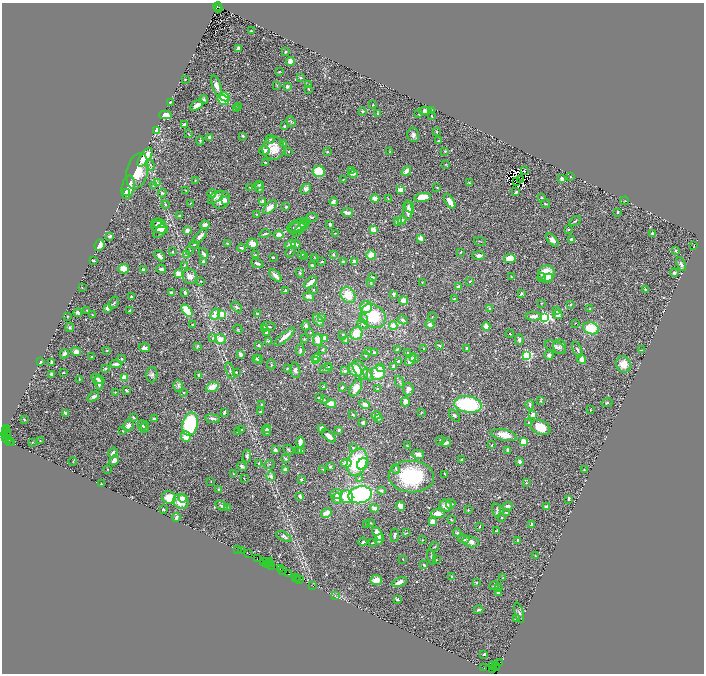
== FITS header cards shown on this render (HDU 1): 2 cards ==
NAXIS1  =                 1404
NAXIS2  =                 1343

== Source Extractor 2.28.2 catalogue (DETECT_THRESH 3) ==
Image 1404 x 1343 px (HDU 1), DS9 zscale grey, zoomed out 1/2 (1 PNG px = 2 x 2 image px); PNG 706 x 676 px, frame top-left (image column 1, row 1342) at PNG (2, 3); each listed source drawn as its Kron ellipse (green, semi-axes under 4 px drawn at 4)
Background 1.14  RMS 0.031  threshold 0.0936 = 3 sigma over >= 5 px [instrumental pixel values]
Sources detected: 647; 52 cannot appear on this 1/2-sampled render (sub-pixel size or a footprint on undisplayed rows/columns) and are neither listed nor drawn; of the other 595, the 500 brightest by FLUX_AUTO listed and drawn (95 fainter detections omitted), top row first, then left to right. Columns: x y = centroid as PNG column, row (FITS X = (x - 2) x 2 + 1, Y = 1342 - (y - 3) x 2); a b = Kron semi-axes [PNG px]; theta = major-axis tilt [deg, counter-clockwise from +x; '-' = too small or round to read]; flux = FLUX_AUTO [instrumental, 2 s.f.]
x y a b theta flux
217 7 4 3 - 650
218 8 2 1 - 280
251 31 2 2 - 5.3
238 48 4 2 - 9.5
286 52 2 2 - 5.3
290 61 4 3 - 48
279 72 3 2 - 4.5
300 77 4 3 - 4.9
185 79 3 2 - 6
277 85 3 2 - 3.3
308 85 4 2 - 4
216 86 11 4 -71 31
287 87 3 3 - 16
309 89 3 2 - 5.5
225 97 5 4 - 96
204 99 4 3 - 7.5
223 100 6 4 -37 160
170 102 2 2 - 4.5
197 105 7 3 29 39
373 105 3 2 - 4.9
238 106 4 2 - 4.3
236 108 3 3 - 6.6
432 110 4 2 - 3.3
363 111 3 2 - 8.9
425 111 6 3 0 33
377 114 3 2 - 6.3
419 114 3 3 - 6.5
165 115 6 4 1 35
432 116 3 2 - 3.6
291 122 5 3 - 8.6
184 124 2 2 - 60
284 126 4 3 - 6
156 130 4 3 - 84
436 132 3 2 - 5.1
188 134 4 2 - 2.9
413 135 7 6 - 19
243 136 3 2 - 7.8
209 137 3 3 - 14
270 139 4 4 - 7.4
439 140 4 3 - 4.4
200 141 4 3 - 5.4
284 143 3 3 - 10
273 148 11 11 - 100
264 150 5 4 - 21
288 151 2 2 - 3.6
445 151 3 2 - 4.4
327 152 2 2 - 13
390 152 3 2 - 3.5
145 157 11 5 55 130
265 162 2 2 - 8.1
150 164 6 2 -70 6.2
446 164 3 3 - 4.5
137 171 18 10 76 130
352 171 2 2 - 3.2
406 171 5 3 - 34
524 171 3 1 - 7.4
319 172 6 5 - 150
353 174 4 3 - 19
570 177 2 2 - 5.6
343 179 2 2 - 3
520 179 2 1 - 4.2
562 179 3 3 - 15
195 180 3 2 - 4.3
516 182 2 1 - 4.1
157 183 4 1 - 3.4
469 183 4 3 - 6.6
259 185 4 2 - 12
153 186 3 2 - 3.1
128 187 12 6 79 82
250 187 2 2 - 4
259 187 5 3 - 11
437 187 2 2 - 3.8
306 189 5 4 - 20
186 190 3 3 - 4.3
401 190 4 2 - 57
516 192 4 2 - 8.5
126 193 2 2 - 47
162 193 4 4 - 6.6
212 194 4 3 - 11
215 197 9 4 39 16
423 197 8 4 10 110
375 198 4 3 - 39
542 198 3 2 - 8.4
388 199 3 2 - 4.2
221 200 9 8 - 77
225 200 4 3 - 9.6
263 201 2 2 - 49
625 201 4 2 - 3
333 202 4 3 - 24
450 202 8 4 -58 40
190 204 3 2 - 4.3
545 204 4 2 - 5.9
166 205 4 3 - 5.6
270 207 8 4 45 49
286 207 2 2 - 10
410 207 6 4 -66 12
408 210 9 5 -90 35
347 212 6 3 -7 28
617 212 2 2 - 9.4
257 214 2 2 - 3.5
179 216 3 2 - 9.9
312 217 6 3 1 6.8
402 220 4 3 - 9.4
575 221 6 2 32 6.3
398 222 3 3 - 23
159 223 7 5 -9 19
304 224 3 3 - 3.7
330 224 3 2 - 13
205 225 5 4 - 23
299 225 12 5 19 22
159 227 9 5 -24 30
298 227 11 5 19 31
569 229 2 2 - 7.3
187 230 3 3 - 27
299 230 8 4 46 17
373 230 4 3 - 52
160 231 8 5 49 30
335 233 2 2 - 3.1
265 234 5 2 - 10
652 234 4 3 - 11
279 235 5 4 - 28
110 236 3 2 - 19
200 236 9 3 45 33
421 238 3 3 - 32
571 239 3 3 - 11
552 240 8 4 -49 20
480 241 6 2 -11 3.8
227 243 3 2 - 5.3
253 244 5 5 - 43
290 244 6 3 32 31
296 244 4 2 - 31
99 245 6 4 63 32
194 245 4 3 - 6.5
694 246 3 2 - 3.7
241 248 4 3 - 6.6
190 250 3 2 - 4.2
676 251 4 3 - 6.7
172 252 2 2 - 6.9
290 252 5 1 - 3.6
460 252 3 2 - 3.2
203 253 6 2 -52 15
333 254 3 3 - 8.1
186 255 3 3 - 4.5
255 255 3 3 - 4
302 255 2 2 - 4.7
371 255 5 4 - 64
160 256 6 3 -47 33
304 256 2 2 - 6.9
479 256 6 4 -2 17
273 257 2 2 - 3.6
315 258 3 2 - 3.6
510 258 6 4 9 63
93 260 2 2 - 11
203 262 2 2 - 16
322 262 3 2 - 4.6
343 262 3 3 - 14
354 262 3 3 - 26
257 263 6 3 -24 12
681 264 7 4 -65 12
184 265 3 2 - 3
312 265 2 2 - 15
123 269 5 4 - 64
161 269 5 3 - 16
143 270 3 3 - 43
300 273 4 3 - 7.6
674 273 4 4 - 11
178 274 4 3 - 84
546 274 8 8 - 120
190 276 7 7 - 37
275 276 8 3 -48 34
372 277 3 2 - 21
511 277 2 2 - 3.4
542 277 4 4 - 11
547 278 6 4 34 33
201 281 2 2 - 3.4
470 281 4 2 - 4.5
311 282 8 3 40 31
371 282 4 3 - 6.9
422 282 3 2 - 3.5
459 287 3 2 - 25
82 288 3 2 - 4.3
645 289 2 2 - 6.5
314 290 2 2 - 4.2
286 291 2 2 - 12
185 292 3 2 - 12
172 293 4 3 - 26
521 293 3 3 - 9.1
394 294 3 2 - 14
348 295 8 7 - 84
131 297 3 3 - 7.1
309 297 5 4 - 24
454 299 2 2 - 3.8
404 301 5 4 - 40
114 303 6 3 61 7.4
541 303 3 2 - 4.2
570 305 3 2 - 4.7
237 307 6 3 -37 8.6
366 307 6 6 - 69
107 308 3 3 - 32
490 308 3 2 - 8.9
590 309 2 2 - 3.2
87 310 2 2 - 4.3
130 311 3 3 - 13
187 311 7 4 -50 110
556 311 4 3 - 20
78 313 4 3 - 20
257 313 3 2 - 11
215 314 6 4 60 63
92 315 3 2 - 3.9
222 315 4 3 - 110
558 315 5 4 - 19
67 316 2 2 - 3.5
373 316 13 11 -38 190
533 316 8 3 3 34
322 317 3 3 - 9.1
432 317 4 2 - 3.5
545 317 4 3 - 990
364 318 4 3 - 12
318 320 7 4 -48 18
403 320 5 3 - 9.2
575 323 2 2 - 3
363 324 6 3 -32 8.5
192 325 2 2 - 3.4
306 325 5 3 - 12
430 325 4 4 - 24
268 326 7 2 -12 10
393 326 4 4 - 47
70 327 4 3 - 7.3
486 327 4 4 - 41
264 328 3 3 - 8
591 328 8 6 -21 140
238 329 5 2 - 4.6
267 332 4 3 - 13
310 333 2 2 - 3.8
356 333 6 6 - 83
510 334 4 2 - 3.2
343 335 2 2 - 10
285 337 13 3 40 54
213 338 3 3 - 6.1
325 338 4 3 - 30
220 339 5 5 - 44
304 339 3 3 - 4.4
318 340 6 5 - 38
519 340 5 3 - 15
268 341 3 2 - 7.7
346 341 4 3 - 5.2
258 345 2 2 - 8.6
439 345 3 2 - 8.8
197 346 4 2 - 5.2
555 347 11 5 -24 19
560 347 7 6 - 14
144 348 5 4 - 17
423 348 2 2 - 3.8
467 348 3 3 - 18
397 349 2 2 - 7.9
300 350 6 3 88 11
323 350 3 2 - 8.1
577 350 8 3 -65 13
641 350 3 2 - 3.1
107 351 3 2 - 3.9
76 352 5 4 - 24
368 352 2 2 - 6.8
374 352 3 3 - 9.2
408 353 3 2 - 6.2
64 354 5 3 - 13
240 354 3 3 - 16
527 355 3 3 - 860
549 355 5 4 - 18
366 356 2 2 - 4
91 357 2 2 - 11
317 358 4 3 - 40
414 358 4 2 - 8.5
122 359 3 2 - 6.1
256 359 3 2 - 3.4
582 359 5 3 - 61
259 360 4 3 - 8.3
410 360 7 4 59 30
315 361 4 3 - 42
40 362 2 2 - 7.7
51 362 4 2 - 14
398 362 3 2 - 27
116 364 5 2 - 19
271 364 5 3 - 5.2
623 364 8 7 - 67
393 366 3 3 - 13
329 367 3 3 - 5
380 368 2 2 - 45
105 369 3 3 - 10
287 369 2 2 - 13
326 369 7 2 19 7.8
295 370 8 5 -78 17
355 370 7 5 -51 89
360 370 11 6 -57 51
230 371 8 3 -71 9.6
345 371 3 2 - 17
63 372 3 2 - 5
236 372 2 2 - 4.8
378 373 7 7 - 120
52 374 3 2 - 10
368 374 7 4 -61 12
152 375 7 5 90 17
199 375 3 2 - 9.9
124 378 4 4 - 47
79 379 3 2 - 2.9
98 379 7 3 -27 13
399 382 6 2 -66 6.4
99 383 7 3 -81 19
178 386 6 5 - 12
324 386 4 3 - 7.2
212 387 7 4 24 67
342 388 2 2 - 12
356 388 9 5 61 53
378 389 2 2 - 5.9
408 389 6 5 - 28
126 390 4 2 - 8.4
115 392 2 2 - 5.2
184 392 2 2 - 3.2
93 397 6 3 35 16
320 397 4 2 - 9.6
324 400 3 2 - 3.7
541 401 3 2 - 4.3
405 402 4 3 - 46
607 403 5 3 - 7.4
331 404 5 4 - 49
468 404 14 8 -7 490
262 405 3 2 - 6.2
365 405 5 4 - 27
530 405 5 2 - 11
590 410 3 1 - 3.8
224 412 3 2 - 8.4
260 412 2 2 - 16
66 413 4 2 - 15
421 413 3 2 - 3.7
353 414 3 2 - 7.5
376 415 5 3 - 27
454 415 7 4 -52 10
533 415 2 2 - 85
133 417 4 2 - 5.9
154 418 4 2 - 15
212 419 7 3 -7 12
378 419 3 2 - 3.5
24 420 2 2 - 6.7
363 422 3 3 - 15
529 422 3 2 - 5.1
190 424 12 7 77 630
128 426 6 5 - 27
142 426 5 3 - 7.8
145 427 6 4 72 12
540 427 10 7 -24 110
7 428 4 2 - 220
321 428 4 3 - 16
267 429 4 3 - 13
241 430 4 2 - 6.5
339 430 2 2 - 12
6 431 3 2 - 390
123 431 3 2 - 4.5
238 431 3 2 - 8.3
267 432 4 3 - 15
6 434 5 2 - 680
8 435 2 1 - 390
504 435 13 5 -13 67
329 436 8 4 -41 32
6 437 2 1 - 76
186 437 5 5 - 54
8 439 4 2 - 150
440 440 4 3 - 5.3
9 441 2 2 - 64
40 441 2 2 - 7.4
12 442 2 2 - 42
32 442 2 2 - 3.2
300 442 5 3 - 45
523 442 3 3 - 160
446 443 5 3 - 23
491 445 2 1 - 2.9
407 446 4 2 - 5.1
353 448 3 3 - 7.4
275 450 2 2 - 51
289 450 6 3 -47 7
507 450 3 2 - 14
298 451 4 3 - 6.5
301 451 3 2 - 4.6
113 453 5 3 - 15
418 454 6 4 -12 31
247 456 7 3 87 13
286 459 4 3 - 4.7
114 460 6 4 48 20
461 460 4 2 - 8.5
73 461 4 2 - 4.5
357 462 14 9 68 290
520 462 3 2 - 27
259 463 4 3 - 7.5
346 463 5 3 - 43
269 464 5 2 - 5.5
363 464 6 5 - 67
242 466 5 3 - 9.8
330 467 2 2 - 13
107 469 3 2 - 3.9
285 469 3 3 - 23
323 469 3 2 - 3.6
396 469 5 2 - 5.8
584 470 3 2 - 4.3
234 474 3 2 - 3.6
445 474 4 2 - 4.3
271 476 4 4 - 17
411 477 23 16 -4 440
244 478 2 1 - 3.5
359 478 4 3 - 5.4
301 479 3 2 - 7.7
211 481 2 2 - 2.9
526 483 2 2 - 5.4
101 484 2 1 - 3.7
218 489 3 2 - 4.8
381 491 4 3 - 9.4
336 494 6 5 - 19
360 495 12 8 13 740
300 496 4 3 - 19
169 497 7 6 - 100
347 497 6 6 - 140
183 498 4 3 - 49
337 498 5 4 - 28
568 499 4 2 - 7.1
181 501 8 7 - 80
451 504 5 3 - 9.9
222 506 7 3 -31 13
400 506 5 4 - 38
446 506 6 6 - 44
508 506 5 3 - 25
227 507 3 2 - 3.4
546 507 4 3 - 11
374 508 5 3 - 17
163 510 2 2 - 14
468 510 3 2 - 4
497 510 7 3 -80 11
326 513 5 3 - 48
506 513 3 2 - 8.3
438 514 7 4 -3 51
176 517 4 3 - 15
501 517 3 2 - 5
451 519 3 2 - 4.3
433 522 4 3 - 62
370 523 3 3 - 4.5
367 524 4 2 - 3.2
532 524 4 3 - 12
480 526 3 2 - 4.3
496 531 3 2 - 5.8
407 533 4 3 - 4.4
457 533 4 3 - 8.7
378 534 8 4 -59 48
395 535 7 2 83 9
284 536 8 3 -26 12
379 539 6 3 57 31
464 539 5 3 - 14
422 540 2 2 - 3.2
518 540 3 2 - 9.9
363 542 4 3 - 9.5
471 542 8 5 -10 25
372 543 3 2 - 3.3
434 547 5 2 - 4.1
237 549 2 1 - 150
241 551 2 1 - 29
248 554 3 2 - 170
535 556 3 2 - 4.9
432 557 7 3 -78 9.8
257 559 2 1 - 82
403 559 2 2 - 5.4
436 560 3 2 - 3.1
269 561 3 1 - 100
264 562 4 1 - 370
266 562 3 1 - 150
268 564 3 1 - 40
271 564 2 2 - 170
424 565 4 3 - 9.3
272 566 2 1 - 150
280 569 3 2 - 250
282 571 2 1 - 73
289 574 3 1 - 96
451 576 3 2 - 8.3
296 577 3 2 - 190
503 577 3 2 - 4
298 578 2 1 - 94
300 579 2 1 - 95
376 580 6 5 - 63
400 582 8 3 23 42
476 582 4 3 - 5.2
494 585 5 3 - 10
313 586 2 1 - 49
498 588 3 2 - 3.7
498 593 3 2 - 17
335 596 3 3 - 3.2
397 599 4 3 - 10
479 610 5 2 - 11
519 613 10 4 -75 14
516 619 3 3 - 7.1
484 654 2 2 - 6.1
499 663 4 1 - 35
492 666 3 2 - 770
496 666 3 2 - 73
483 668 2 1 - 120
497 668 2 2 - 110
492 669 2 1 - 240
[95 fainter detections neither listed nor drawn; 52 sub-pixel or undisplayed-footprint detections neither listed nor drawn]